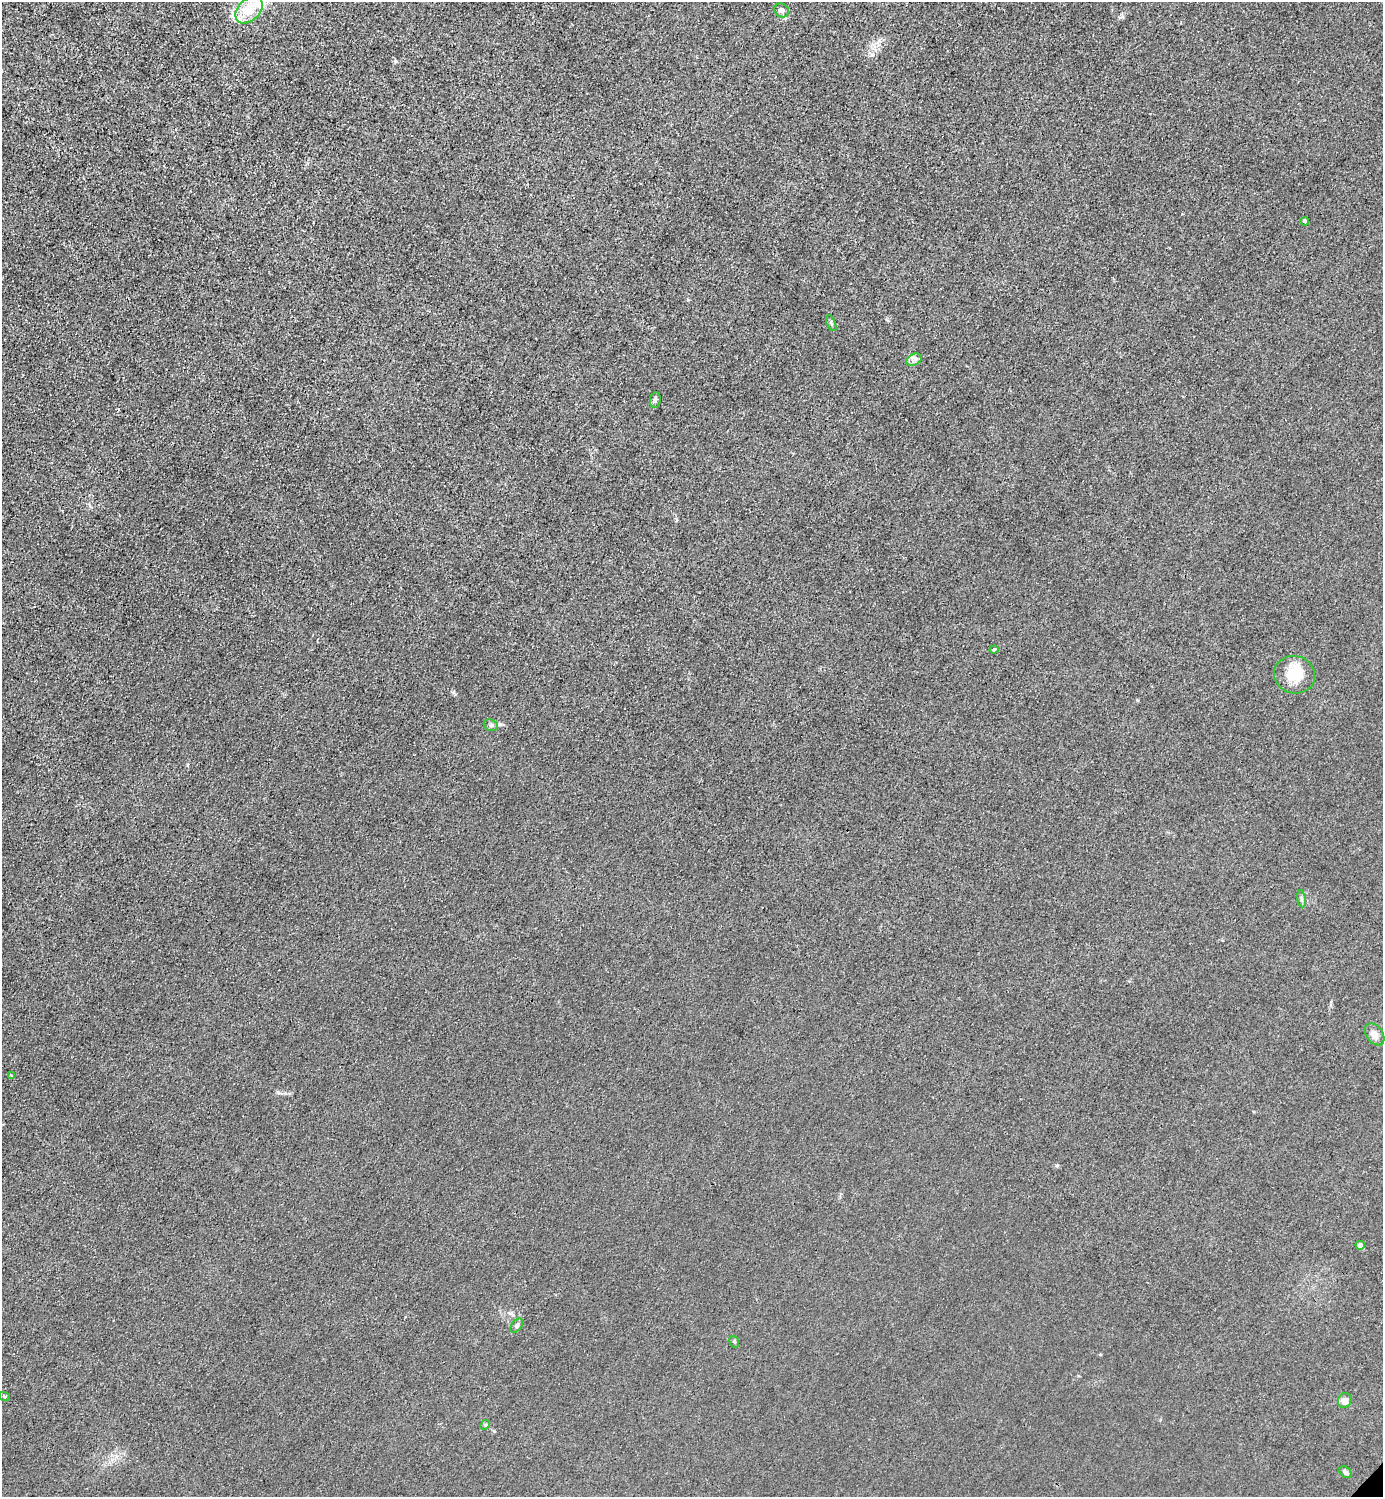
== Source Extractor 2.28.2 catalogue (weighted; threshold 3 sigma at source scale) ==
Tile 11 of 4 x 4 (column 3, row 3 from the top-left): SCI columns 3065-4445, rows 1498-2992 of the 5985 x 5985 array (HDU 1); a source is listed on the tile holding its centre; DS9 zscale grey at full resolution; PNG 1385 x 1499 px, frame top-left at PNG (2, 2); each listed source drawn as its Kron ellipse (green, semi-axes under 4 px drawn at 4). Shown black and unused: <1% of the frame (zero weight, under 3 of 4 exposures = <1% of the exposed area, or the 3 px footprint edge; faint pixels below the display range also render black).
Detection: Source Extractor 2.28.2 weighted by HDU 2 'WHT'; one run over the whole footprint, this tile lists its part. Background 0.0221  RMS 0.0062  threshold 0.0279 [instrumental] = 3 sigma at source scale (4.5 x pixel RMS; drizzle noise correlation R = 1.50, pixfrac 1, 0.05/0.05 arcsec/px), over >= 5 px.
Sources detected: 21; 2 inside a brighter listed object's ellipse — not listed separately; the other 19 listed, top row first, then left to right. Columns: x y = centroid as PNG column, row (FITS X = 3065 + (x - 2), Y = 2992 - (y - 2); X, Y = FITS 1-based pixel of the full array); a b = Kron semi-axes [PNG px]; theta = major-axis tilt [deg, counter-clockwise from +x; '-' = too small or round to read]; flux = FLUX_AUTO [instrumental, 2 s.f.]
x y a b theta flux
249 10 16 10 45 17
782 10 8 6 -35 2.5
1305 221 4 3 - 1.4
831 323 8 4 -66 1.1
914 360 8 5 30 2.2
655 400 8 5 81 1.5
994 650 4 3 - 1.4
1295 675 21 18 -18 17
491 725 7 5 -21 1.3
1301 899 8 4 -81 1.3
1375 1034 12 8 -54 5.2
11 1075 4 3 - 0.52
1360 1245 5 4 - 3.6
517 1326 8 5 53 1.2
734 1342 6 4 -68 0.95
4 1396 5 3 - 0.6
1345 1400 7 6 - 4.3
485 1425 5 4 - 0.73
1345 1472 7 5 -44 1.8
Unlisted compact peaks at least as high as the median listed source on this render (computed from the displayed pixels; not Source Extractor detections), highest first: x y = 395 61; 1057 1165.